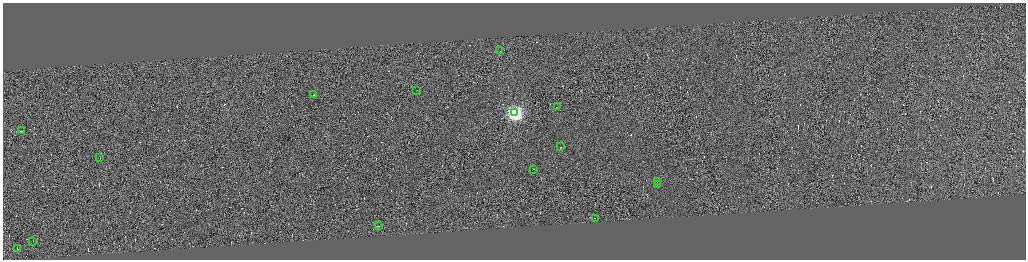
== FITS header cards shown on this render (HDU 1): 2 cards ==
NAXIS1  =                 4093
NAXIS2  =                 1030

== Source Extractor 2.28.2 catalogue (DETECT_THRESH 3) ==
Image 4093 x 1030 px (HDU 1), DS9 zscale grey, zoomed out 1/4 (1 PNG px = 4 x 4 image px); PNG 1028 x 262 px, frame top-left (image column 1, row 1029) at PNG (3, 3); each listed source drawn as its Kron ellipse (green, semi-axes under 4 px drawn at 4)
Background -0.562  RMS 4.1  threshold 12.4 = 3 sigma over >= 5 px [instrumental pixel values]
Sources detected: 439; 424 cannot appear on this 1/4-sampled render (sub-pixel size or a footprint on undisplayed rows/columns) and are neither listed nor drawn; the other 15 listed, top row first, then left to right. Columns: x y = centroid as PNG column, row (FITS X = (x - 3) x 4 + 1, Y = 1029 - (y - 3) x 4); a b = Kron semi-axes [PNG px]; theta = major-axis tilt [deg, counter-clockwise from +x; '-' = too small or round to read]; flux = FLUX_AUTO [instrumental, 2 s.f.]
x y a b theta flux
500 51 2 1 - 16000
417 90 2 1 - 15000
314 95 2 1 - 13000
558 107 2 1 - 11000
515 113 4 3 - 790000
22 131 2 1 - 56000
561 147 2 1 - 29000
100 158 2 1 - 14000
534 169 2 1 - 10000
658 182 2 1 - 28000
658 185 2 1 - 430
596 218 2 1 - 12000
379 226 2 1 - 22000
33 241 2 1 - 12000
18 249 3 1 - 26000
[424 sub-pixel or undisplayed-footprint detections neither listed nor drawn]